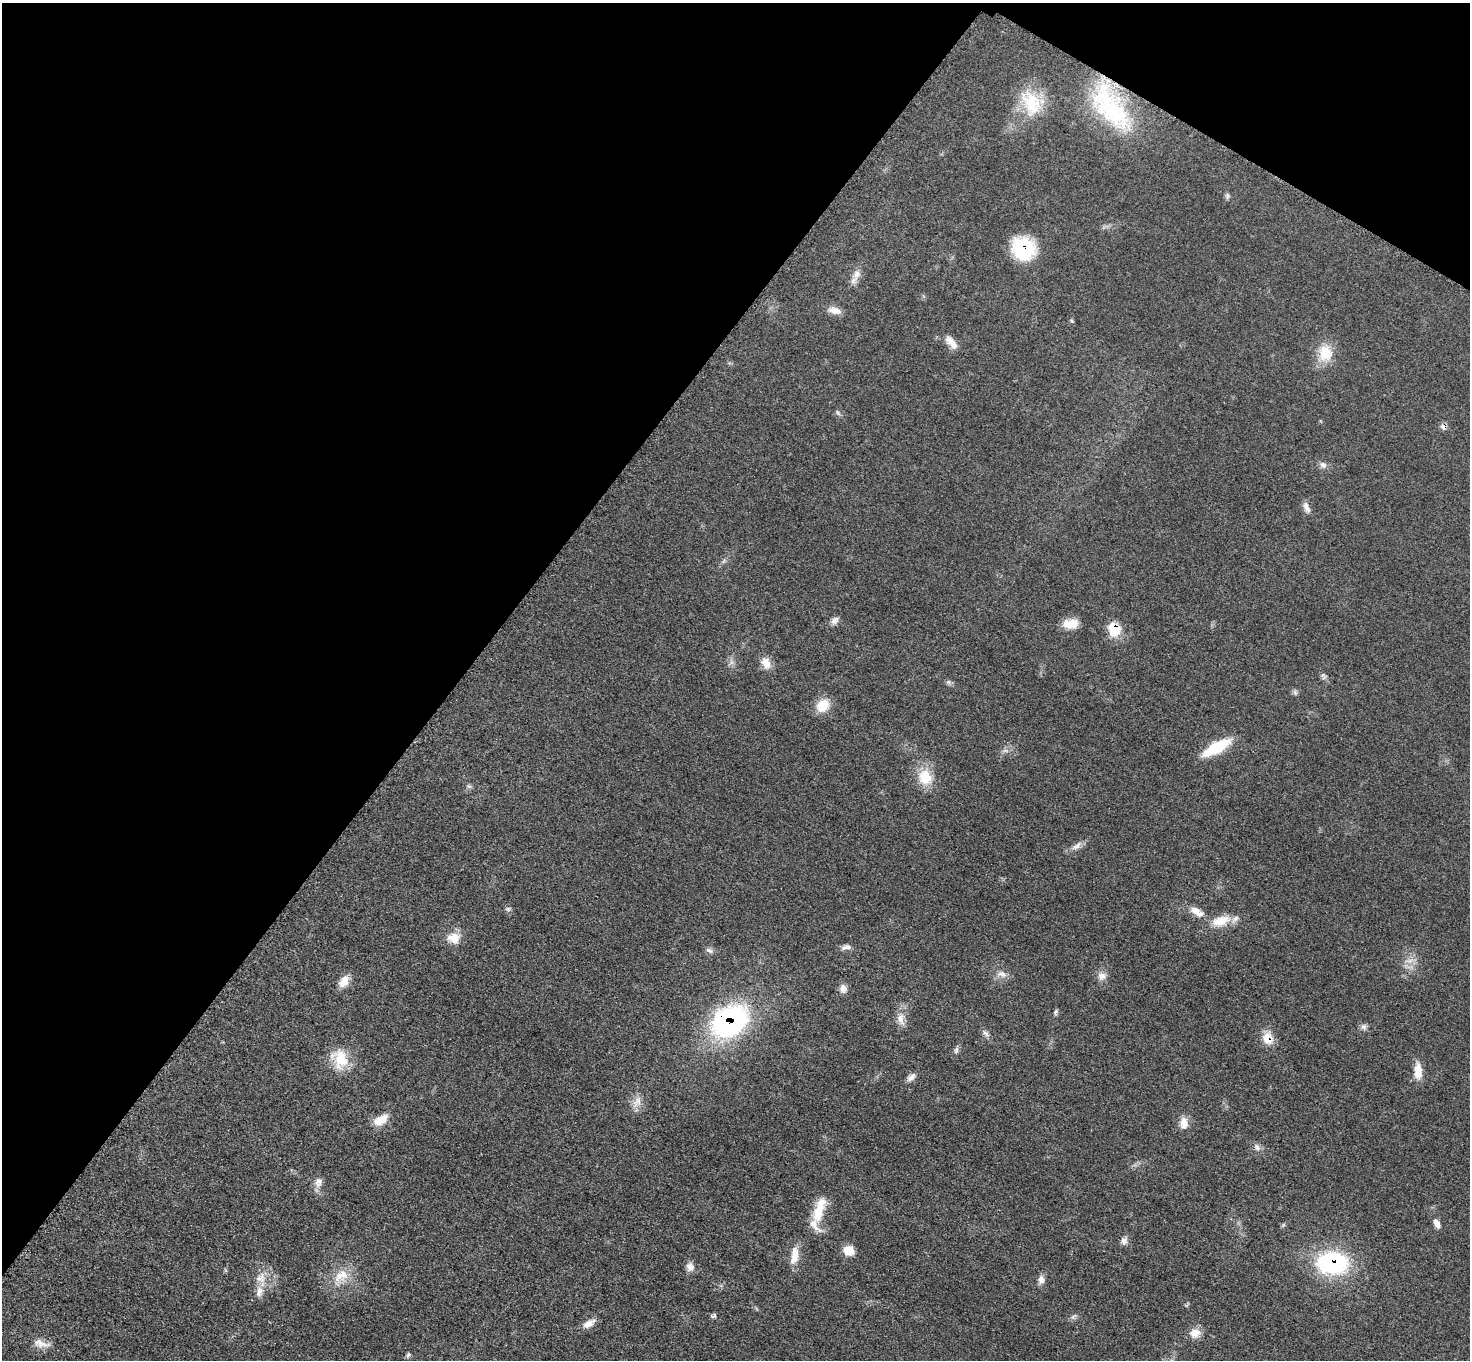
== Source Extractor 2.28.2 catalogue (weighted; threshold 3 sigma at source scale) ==
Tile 2 of 4 x 4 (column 2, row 1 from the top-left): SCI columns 1480-2947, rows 4236-5593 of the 5891 x 5893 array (HDU 1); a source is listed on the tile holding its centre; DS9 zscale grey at full resolution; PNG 1472 x 1362 px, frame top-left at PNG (2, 3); no overlay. Shown black and unused: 35% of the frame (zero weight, under 3 of 5 exposures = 1% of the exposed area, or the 3 px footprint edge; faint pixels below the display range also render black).
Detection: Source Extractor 2.28.2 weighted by HDU 2 'WHT'; one run over the whole footprint, this tile lists its part. Background 0.0484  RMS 0.0051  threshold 0.0231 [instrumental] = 3 sigma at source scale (4.5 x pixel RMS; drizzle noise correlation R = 1.50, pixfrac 1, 0.05/0.05 arcsec/px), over >= 5 px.
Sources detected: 73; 3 inside a brighter listed object's ellipse — not listed separately; the other 70 listed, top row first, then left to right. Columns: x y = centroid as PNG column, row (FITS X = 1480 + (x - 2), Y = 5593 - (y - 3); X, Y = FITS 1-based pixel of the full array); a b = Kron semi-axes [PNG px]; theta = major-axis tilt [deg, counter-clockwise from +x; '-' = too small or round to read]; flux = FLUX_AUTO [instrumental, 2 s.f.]
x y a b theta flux
1031 103 36 27 -61 24
1111 108 69 30 -53 58
1227 196 8 6 79 1.3
1023 248 23 21 -32 31
857 274 16 10 74 4.3
834 310 19 9 -14 4.2
1072 321 6 4 -70 0.63
951 342 21 9 -50 5
1325 353 24 19 87 13
838 413 9 4 -55 0.99
1443 427 8 8 - 2.2
1323 465 10 8 -26 2.2
1306 507 16 7 -68 2.9
835 621 11 8 46 2.5
1070 624 17 9 6 8.6
1114 629 15 13 -71 13
731 662 10 4 -77 1.6
766 663 16 11 -69 5.5
1323 675 7 4 1 0.94
949 682 7 6 - 1.2
1295 692 8 6 -69 1.2
823 705 18 14 46 9
1217 747 32 10 29 21
1005 750 7 4 0 1.3
925 777 22 19 -68 13
469 786 8 5 -19 1.1
1077 846 18 7 36 3.4
508 909 7 6 - 1.2
1195 910 13 10 -39 4
1221 921 28 13 17 10
453 938 18 14 0 7.2
846 947 14 7 11 2.3
709 950 11 5 -29 1.7
1409 961 15 5 6 3
1002 974 15 8 -19 3.5
1102 976 13 11 -12 3.7
344 981 17 9 57 5.7
843 988 12 9 -82 3
1055 1012 8 5 77 1.1
901 1019 20 10 -83 5.3
729 1022 35 25 32 110
1364 1027 9 7 66 1.7
986 1033 11 7 -42 1.9
1268 1038 15 13 -77 7.6
956 1050 10 6 82 1.5
340 1059 26 20 -77 15
1418 1071 21 9 -88 6.9
911 1077 13 7 37 2.6
637 1102 20 9 58 4.9
380 1120 20 10 29 7.8
1184 1123 16 11 -87 4.9
1257 1147 11 7 -53 2.2
318 1182 14 10 78 3.6
819 1210 37 12 72 14
1437 1223 12 7 -59 3
1124 1241 10 8 73 2.3
849 1251 12 11 - 6.5
794 1256 24 10 81 7.2
1332 1263 31 21 -4 63
690 1267 12 9 -75 3.2
341 1276 25 16 41 12
259 1278 13 11 -6 5.1
1041 1280 12 8 85 2.7
259 1291 16 10 81 5
713 1316 8 5 18 1
1073 1317 10 6 45 1.5
589 1323 18 8 31 4.2
1195 1333 14 12 20 5.3
41 1343 24 9 -13 5
408 1355 8 5 64 0.92
Overlapping masked pixels (flux is a lower limit): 7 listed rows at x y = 1111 108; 1023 248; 1443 427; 1114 629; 729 1022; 1268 1038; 1332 1263